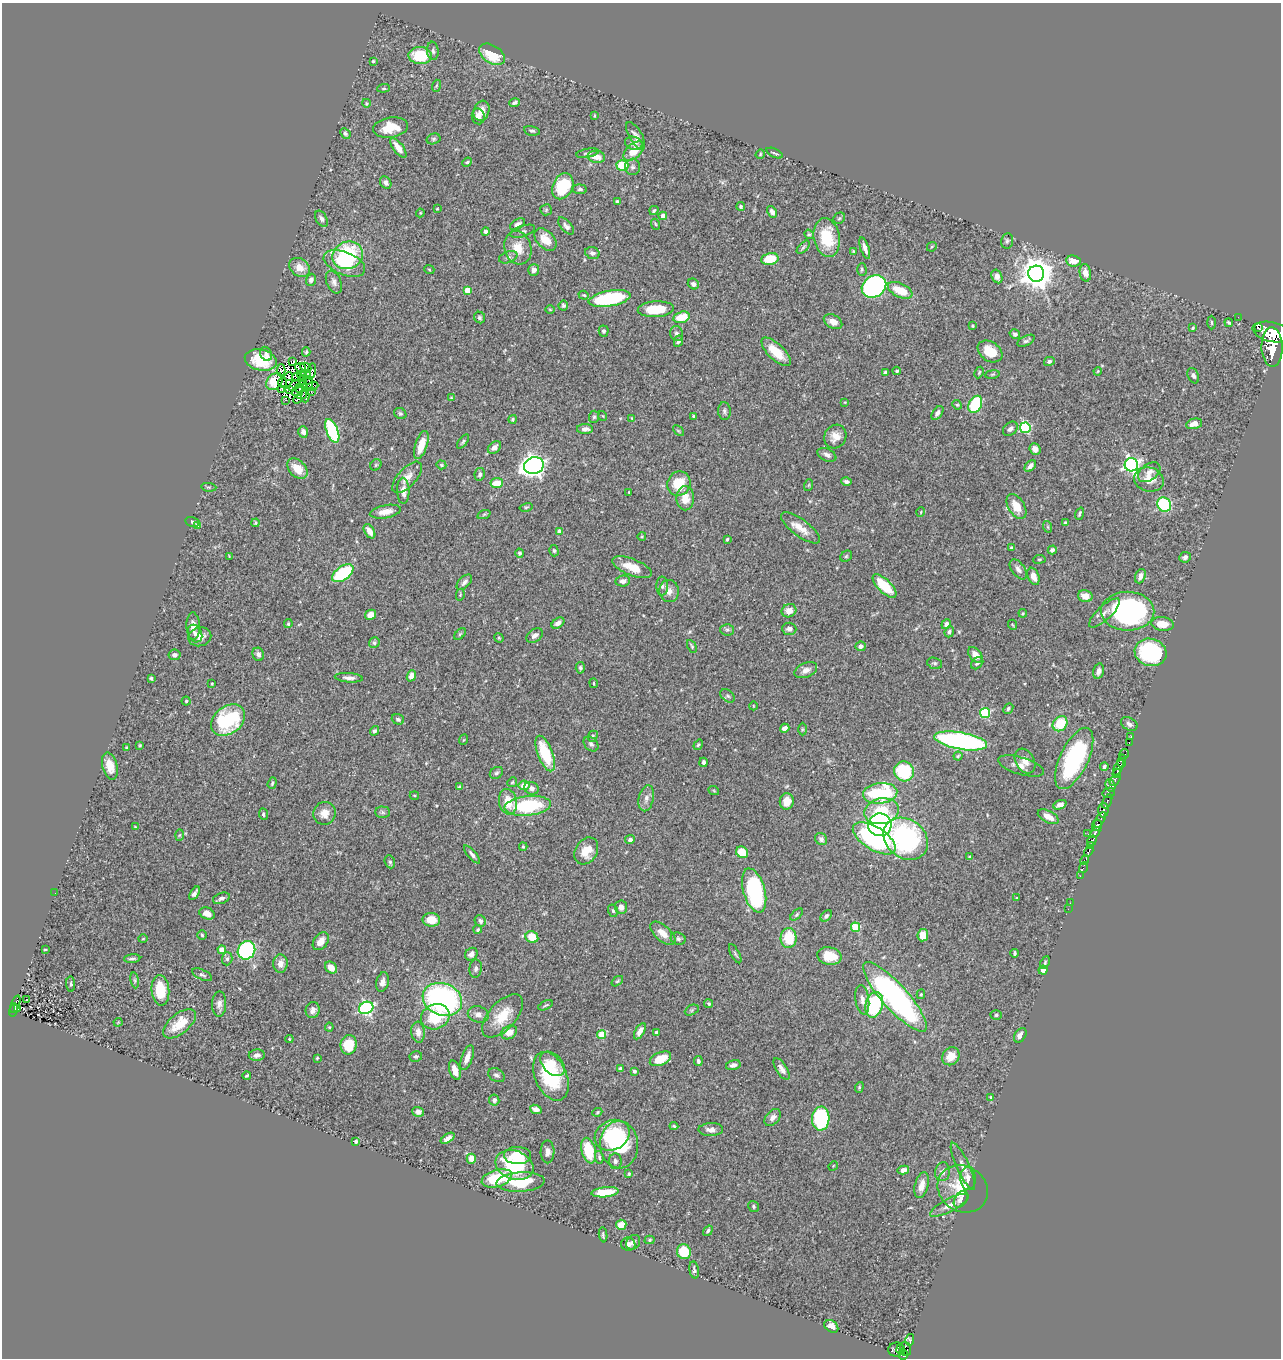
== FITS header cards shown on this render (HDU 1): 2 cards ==
NAXIS1  =                 1279
NAXIS2  =                 1356

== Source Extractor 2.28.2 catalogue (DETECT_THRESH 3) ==
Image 1279 x 1356 px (HDU 1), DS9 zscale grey, 1 PNG px = 1 image px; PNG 1283 x 1360 px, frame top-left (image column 1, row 1356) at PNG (2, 3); each listed source drawn as its Kron ellipse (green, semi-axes under 4 px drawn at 4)
Background 0.462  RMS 0.023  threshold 0.0684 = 3 sigma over >= 5 px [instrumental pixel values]
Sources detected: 475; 9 with non-positive FLUX_AUTO (blend fragments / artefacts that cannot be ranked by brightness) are neither listed nor drawn; the other 466 listed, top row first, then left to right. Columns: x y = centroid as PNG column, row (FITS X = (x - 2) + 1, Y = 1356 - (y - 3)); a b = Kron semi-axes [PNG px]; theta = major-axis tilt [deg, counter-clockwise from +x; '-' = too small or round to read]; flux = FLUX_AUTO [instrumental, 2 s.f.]
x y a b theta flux
433 51 9 5 -84 4.1
492 54 14 9 -33 44
420 56 12 8 -3 67
373 61 3 3 - 2.5
436 86 6 4 72 1.7
384 88 6 4 5 2.4
366 103 4 3 - 1.2
514 103 5 4 - 4.2
482 111 10 7 71 14
478 116 8 6 -82 6.2
594 116 4 2 - 1.4
391 128 17 10 8 32
532 131 8 4 -11 3.2
345 133 6 4 -46 3.4
636 136 15 6 -60 8
433 139 7 5 15 2.9
634 143 9 6 -18 7.7
398 148 12 5 -53 16
634 151 12 7 42 26
587 153 11 4 11 4.2
775 153 9 2 -24 2.1
760 154 5 4 - 1.7
596 157 9 6 -10 17
467 162 5 4 - 1.9
622 166 6 5 - 52
633 167 8 7 - 4.6
386 183 6 5 - 5.1
563 186 13 10 64 73
580 189 7 4 -6 3.4
617 202 4 3 - 2.6
741 206 4 4 - 2.4
437 209 3 2 - 1.2
546 210 6 5 - 2.3
654 211 5 3 - 2
772 212 6 4 -57 6.5
420 213 4 4 - 1.4
663 216 4 4 - 9.3
839 218 6 5 - 2.5
321 219 9 5 -62 4.4
517 224 8 5 30 5.2
655 224 6 3 -70 1.6
566 226 10 5 -48 5.6
485 231 4 4 - 5.5
523 231 13 5 18 4.6
809 234 5 4 - 1.7
827 238 19 13 -79 58
545 239 13 8 -46 20
1007 241 8 6 82 3.4
803 247 8 4 46 2.8
932 247 5 3 - 1.7
518 248 17 13 -73 28
865 248 11 4 -71 7.9
854 251 3 3 - 1.5
592 253 7 5 -18 4.4
348 255 15 13 23 130
508 257 9 5 21 4.5
770 259 9 6 11 42
1073 261 7 5 -5 19
344 263 22 11 -22 41
299 267 11 8 -35 15
429 269 5 3 - 1.3
862 269 6 4 -90 2.5
534 270 6 5 - 7.5
1085 273 9 5 -81 12
1036 274 8 8 - 2800
997 276 7 5 -64 11
311 280 6 5 - 6.3
334 282 12 7 -66 7.1
693 284 6 5 - 6.1
874 286 13 10 33 340
467 290 4 4 - 22
900 290 13 7 -25 32
584 295 5 4 - 2
610 298 21 7 10 160
563 305 5 5 - 2.5
550 309 5 3 - 1.4
656 309 18 8 3 47
480 317 6 5 - 3.1
682 317 8 5 15 35
1238 317 2 2 - 6.1
833 322 10 6 -31 10
1212 323 7 3 -88 1.8
1229 323 4 3 - 2.3
972 326 3 3 - 1.6
1193 328 3 3 - 1.8
1258 328 2 2 - 7900
604 331 5 5 - 3.3
1272 332 19 9 -13 2800
677 333 7 6 - 4.9
1015 334 5 5 - 4.2
678 341 6 4 63 4.1
1026 341 9 5 26 3.8
1272 347 20 10 -89 3600
990 351 13 9 -34 28
306 352 4 3 - 1.8
776 352 19 8 -44 33
266 354 7 5 -64 5.5
261 360 16 10 -14 43
1049 361 5 4 - 3
293 362 4 2 - 1.7
306 367 6 4 -26 1.8
300 368 5 2 - 0.53
281 370 6 4 -88 0.6
311 371 8 3 76 3.3
897 371 4 3 - 1.8
1098 371 4 3 - 1.3
979 372 6 4 64 1.8
885 373 4 3 - 4.8
306 374 5 2 - 2.3
992 374 7 3 9 2.1
301 375 4 2 - 1.6
1193 376 8 5 -67 4.1
289 377 4 3 - 0.079
297 377 4 3 - 2.1
302 380 5 2 - 2.8
275 381 10 7 48 42
282 383 5 2 - 1.2
308 383 7 3 73 0.34
303 384 3 2 - 1.1
294 386 6 2 39 0.59
312 386 6 2 21 0.72
300 388 5 3 - 1.2
281 389 3 2 - 0.69
290 390 4 2 - 1.7
297 391 6 2 35 1.2
311 392 3 2 - 5.3
302 395 5 2 - 2.7
305 396 6 2 89 2.4
451 398 4 4 - 1.3
298 399 4 3 - 3.5
286 400 3 2 - 1.8
845 402 3 3 - 1.1
975 404 9 6 63 120
957 405 5 4 - 2
724 411 9 6 -85 4.1
937 413 8 5 54 5.3
400 414 6 5 - 2.6
603 416 5 3 - 1.3
694 416 3 3 - 2.8
594 417 6 5 - 2.4
632 418 4 4 - 1.3
513 419 4 4 - 2.5
1194 424 8 5 13 10
1025 428 5 5 - 150
585 429 8 5 -1 7.8
1010 429 8 6 42 5.5
332 431 12 6 -68 150
678 431 6 4 -44 1.9
303 432 6 5 - 6.1
835 436 12 11 - 14
463 442 8 4 54 2.6
421 445 14 6 72 24
494 447 7 5 40 6.7
1035 449 6 5 - 9.1
827 455 10 6 -25 6.4
376 465 6 5 - 2.2
441 465 5 4 - 1.8
1131 465 6 6 - 470
534 466 10 8 16 830
1030 466 7 4 47 7.2
297 469 12 8 -45 26
1149 472 12 8 35 11
480 474 6 5 - 4
407 477 19 9 48 14
1149 479 15 12 -15 20
846 482 5 3 - 3.5
497 483 6 5 - 26
679 484 12 11 - 43
809 485 6 3 71 1.8
209 487 8 3 -5 1.9
403 491 13 6 -89 12
629 492 4 2 - 1
685 498 12 8 -90 21
1164 505 7 6 - 99
1016 506 14 8 -58 22
526 507 6 3 13 1.6
385 512 16 6 10 16
921 512 5 3 - 1.2
484 514 7 4 20 2.1
1079 514 6 3 68 2.3
192 522 7 5 -13 2.8
255 523 4 3 - 1.9
1065 523 3 3 - 2.4
197 526 4 4 - 15
1048 527 6 3 -71 1.8
800 528 23 8 -36 19
369 531 8 4 -58 12
559 532 4 4 - 14
642 536 4 3 - 1.2
727 539 4 3 - 2.2
1011 548 3 3 - 2.3
1052 550 4 4 - 5.2
554 551 6 4 -74 2.5
520 553 4 4 - 3.1
229 556 3 2 - 1.2
846 556 6 5 - 2.3
1185 557 6 5 - 4.8
1039 559 6 3 7 1.6
632 567 21 8 -21 26
1018 569 11 6 -52 6.6
343 573 12 6 35 100
1033 576 9 5 -68 13
1140 576 7 5 68 8.4
623 581 7 5 6 6.4
464 582 9 5 44 6
662 586 9 6 89 4.6
884 586 15 6 -45 49
669 591 11 9 -84 11
460 595 6 4 79 1.7
1085 596 7 6 - 13
789 611 7 6 - 13
1128 611 26 19 -1 340
1023 613 4 3 - 1.4
1104 613 20 7 43 12
370 615 6 5 - 16
558 623 7 4 34 7.8
288 624 4 3 - 2.7
946 624 5 4 - 6
1163 624 11 7 -7 21
1013 625 5 3 - 1.3
193 626 13 7 -89 12
789 629 7 6 - 6.2
727 630 6 6 - 3.4
949 632 5 4 - 3.9
195 634 9 6 -64 6.4
460 634 7 4 46 2.4
535 635 9 6 34 7.9
200 637 11 9 13 12
499 638 5 4 - 1.6
374 643 6 5 - 3.2
692 646 7 3 -61 2.1
861 646 5 5 - 6.1
1151 652 16 13 -17 92
258 654 7 5 -66 5.7
174 655 6 5 - 5.4
975 655 9 6 -52 15
935 663 7 5 -19 3.2
977 663 7 5 45 3.8
580 668 6 4 -85 2.8
806 670 12 7 22 8.7
1098 671 8 5 75 5.9
411 676 6 4 69 9.4
151 678 3 3 - 3.1
349 678 14 4 -4 6.8
594 683 5 2 - 1.4
212 684 3 2 - 1.3
727 696 8 5 -40 3.6
186 701 4 4 - 2.2
753 706 4 3 - 1.1
1008 709 6 4 48 3.3
985 713 5 5 - 110
398 719 6 5 - 3
228 720 19 13 38 120
1060 724 8 6 49 47
1129 724 9 6 -33 5.3
785 728 5 4 - 7.5
802 729 6 4 90 2.4
374 731 5 4 - 3.2
593 736 5 4 - 2.4
1131 736 2 2 - 6.4
463 740 5 3 - 1.3
961 741 27 8 -10 380
1129 743 3 2 - 13
591 744 8 6 -45 4
140 745 3 2 - 1.5
698 745 5 4 - 2.4
127 748 3 3 - 2.1
545 753 19 7 -69 61
1124 754 5 3 - 74
958 756 4 4 - 2.1
1074 758 33 14 65 180
1025 761 13 9 -59 13
1122 761 6 3 78 170
704 762 5 3 - 3.7
110 766 14 7 -76 19
1021 766 24 8 -17 12
1104 767 4 3 - 3.8
1118 768 8 3 61 360
904 771 10 9 - 91
496 773 7 5 32 3.5
1117 773 5 3 - 290
1115 780 6 4 52 140
512 782 5 4 - 1.9
272 783 6 3 72 2.5
524 785 5 4 - 15
1110 785 7 4 -73 150
460 787 4 3 - 2.9
532 788 7 6 - 6.2
714 791 5 3 - 1.5
880 793 17 10 6 140
1109 793 6 5 - 110
414 795 5 2 - 1.5
646 798 13 7 77 9.7
787 801 8 7 - 17
1107 801 7 3 63 150
508 802 13 9 -78 28
1060 805 7 4 24 8.8
528 806 23 9 6 110
1103 810 7 5 87 270
882 811 17 13 13 52
383 812 7 6 - 3.4
325 813 11 11 - 15
263 814 6 4 -83 3.1
1048 817 11 6 -28 13
1100 820 9 3 61 280
880 825 11 11 - 510
1097 825 6 5 - 570
135 827 4 3 - 1.3
1095 832 6 3 51 300
1088 834 2 2 - 6.5
179 835 5 3 - 1.6
874 838 24 11 -32 220
821 839 6 5 - 5.5
906 839 24 19 -37 260
630 840 5 4 - 3.9
1092 841 5 3 - 250
1091 845 3 3 - 230
523 847 4 3 - 1.9
586 851 14 11 58 26
1089 851 6 3 58 250
742 852 6 5 - 25
472 854 11 4 -49 5.3
970 857 4 2 - 1.8
1085 860 5 3 - 100
390 862 6 5 - 2.9
1083 867 5 2 - 47
1080 876 2 2 - 11
754 890 23 11 -74 220
55 893 2 2 - 1.1
194 893 7 4 55 5.7
221 898 9 5 20 4.4
1017 898 3 2 - 1.3
1070 903 2 2 - 3.4
621 907 7 6 - 7.3
1068 909 2 2 - 4.4
613 911 6 5 - 2.7
207 913 8 5 -22 10
797 915 8 4 42 2.4
826 916 6 4 45 4.2
431 920 9 6 -4 26
480 921 6 5 - 4.8
856 927 4 4 - 61
478 929 4 4 - 2.3
663 933 15 7 -41 15
202 935 5 4 - 2
923 935 6 5 - 21
532 937 7 5 -35 30
789 938 10 8 87 47
143 939 5 3 - 1.3
678 939 7 6 - 3.9
321 941 10 7 53 12
45 949 3 2 - 1.3
222 950 4 4 - 25
246 950 9 8 - 170
1015 953 4 3 - 2.6
471 954 7 5 52 8.5
735 954 10 4 -62 2.9
829 956 12 8 -11 30
132 959 8 4 6 3.6
227 959 6 5 - 4
1045 962 6 4 65 2.3
280 964 9 7 89 13
331 968 7 5 -43 13
476 969 9 6 83 4.8
1043 970 4 4 - 8
202 975 11 5 -24 3.7
135 980 8 4 -81 2.6
617 981 6 4 36 2.3
383 982 10 6 75 7.4
71 984 7 4 -85 2.5
160 990 15 9 -85 42
921 994 5 4 - 1.8
895 997 45 12 -48 470
442 999 20 16 -22 330
26 1000 3 2 - 2.5
862 1000 15 6 -82 9
15 1004 9 2 70 58
219 1004 12 7 89 9.1
709 1004 4 4 - 2.4
546 1005 8 4 27 2.4
874 1005 13 8 76 120
366 1008 7 6 - 340
17 1009 3 3 - 15
14 1010 7 4 77 86
313 1010 8 7 - 7.5
692 1010 7 5 26 2.7
478 1014 10 8 -14 9.1
996 1015 5 5 - 2.6
502 1016 26 13 48 40
435 1017 15 12 22 66
118 1022 4 4 - 1.4
179 1024 19 10 40 32
329 1027 4 4 - 1.6
640 1031 9 4 60 11
418 1032 10 6 -84 10
509 1032 8 6 33 13
656 1032 3 3 - 2.6
602 1034 4 4 - 43
1020 1035 8 5 58 8.4
289 1039 4 4 - 1.5
349 1045 10 8 81 42
257 1055 8 5 2 5.9
416 1056 6 5 - 3.5
951 1056 9 8 - 21
317 1058 4 3 - 1.6
467 1058 13 5 70 12
660 1059 11 6 23 25
698 1061 5 4 - 3.7
552 1064 14 9 -45 20
733 1065 7 5 14 6.6
620 1068 4 3 - 2.1
782 1069 12 5 -57 8.6
455 1070 10 5 -73 16
634 1071 4 3 - 5.3
496 1075 9 6 -33 4.7
247 1076 4 2 - 1.8
551 1076 26 15 -66 100
859 1087 5 4 - 2.2
991 1097 3 3 - 1.3
494 1100 5 5 - 5.2
536 1109 6 4 -22 8.1
418 1112 6 4 -18 6.1
597 1112 5 4 - 1.9
773 1117 10 6 47 7.3
821 1118 12 8 87 150
674 1126 4 3 - 2
711 1130 12 6 1 9
612 1135 18 14 26 66
448 1138 8 4 32 8
356 1141 3 3 - 3.8
619 1145 23 19 -86 120
589 1151 13 7 -75 53
547 1152 11 7 89 7.7
518 1155 13 8 -2 29
599 1157 6 4 -80 2.4
471 1159 5 4 - 16
615 1161 8 6 -88 4.7
514 1165 19 14 -20 110
833 1166 5 4 - 1.4
963 1166 26 6 -65 12
903 1170 6 4 13 7.7
943 1172 9 7 80 7.2
629 1174 4 3 - 1.6
497 1178 15 8 16 61
968 1178 11 7 -88 9.9
521 1182 24 9 3 61
922 1185 13 6 75 14
963 1189 26 22 -33 55
605 1192 13 5 6 39
961 1199 9 5 58 7.3
949 1205 21 6 28 13
753 1206 6 5 - 2.9
621 1225 5 5 - 16
708 1231 6 4 54 3.1
603 1235 8 4 -85 2.8
649 1240 5 4 - 2.7
633 1242 8 6 51 5.4
628 1244 7 6 - 9.3
684 1252 7 7 - 47
694 1270 9 4 -81 3.6
831 1326 7 5 -36 9.3
910 1340 6 4 77 120
896 1349 8 7 - 240
905 1349 7 5 -73 230
901 1350 5 3 - 150
903 1354 5 4 - 310
At the frame edge (FLAGS 8, measured only in part): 1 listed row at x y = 1272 332
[9 non-positive-flux detections neither listed nor drawn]